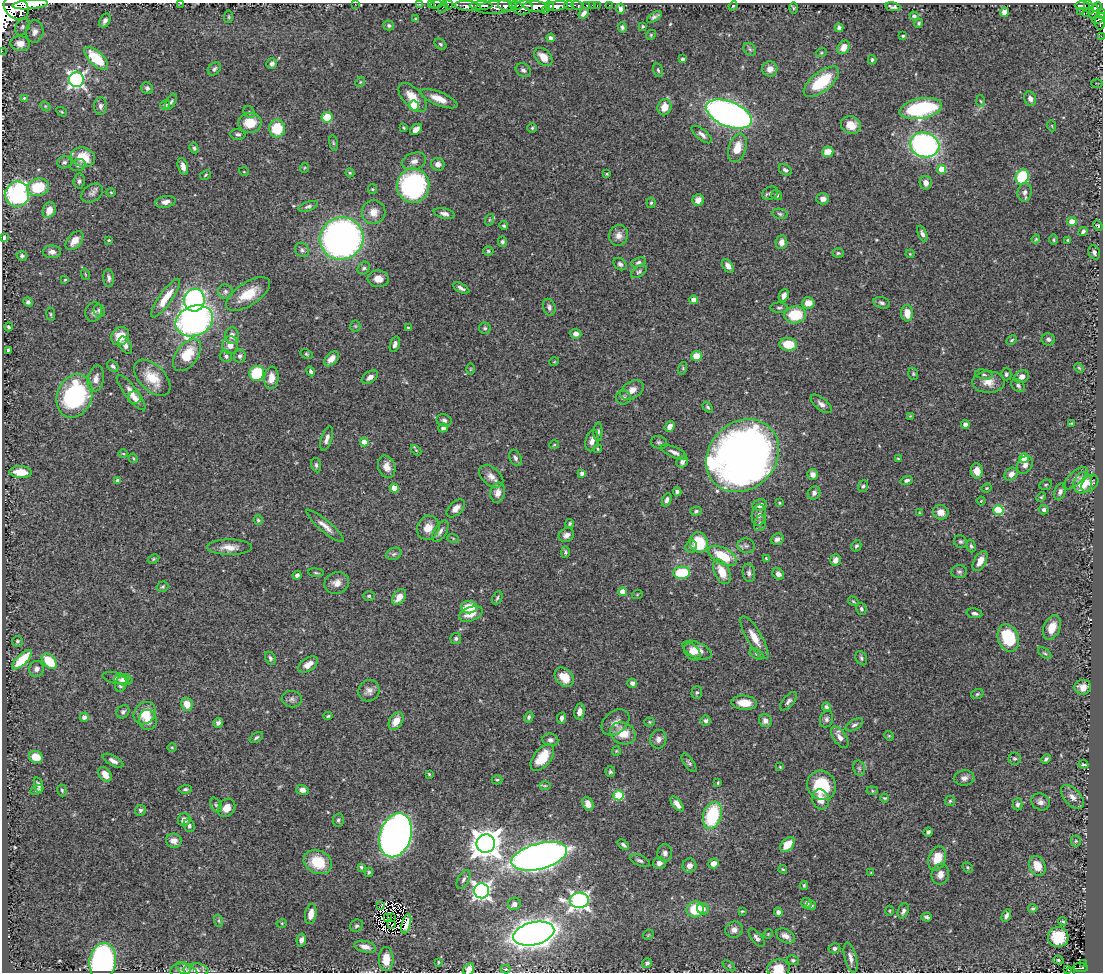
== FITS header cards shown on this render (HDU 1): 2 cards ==
NAXIS1  =                 1101
NAXIS2  =                  970

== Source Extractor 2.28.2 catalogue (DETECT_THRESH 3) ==
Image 1101 x 970 px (HDU 1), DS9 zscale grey, 1 PNG px = 1 image px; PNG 1105 x 974 px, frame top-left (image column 1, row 970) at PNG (2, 3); each listed source drawn as its Kron ellipse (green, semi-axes under 4 px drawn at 4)
Background 1.02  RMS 0.018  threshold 0.0534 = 3 sigma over >= 5 px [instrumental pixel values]
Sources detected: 513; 4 with non-positive FLUX_AUTO (blend fragments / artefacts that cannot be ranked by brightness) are neither listed nor drawn; of the other 509, the 500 brightest by FLUX_AUTO listed and drawn (9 fainter detections omitted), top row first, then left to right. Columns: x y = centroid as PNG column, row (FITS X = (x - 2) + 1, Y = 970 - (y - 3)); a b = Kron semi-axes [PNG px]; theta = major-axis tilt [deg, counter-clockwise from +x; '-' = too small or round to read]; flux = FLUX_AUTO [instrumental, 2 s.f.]
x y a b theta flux
180 3 3 2 - 13
30 4 18 4 5 2800
355 4 2 2 - 86
420 4 3 2 - 23
431 4 2 2 - 12
437 4 6 3 10 33
449 5 5 3 - 41
516 5 6 3 -5 370
569 5 5 3 - 240
578 5 6 3 -16 180
587 5 3 3 - 43
592 5 2 2 - 8.6
609 5 2 2 - 11
468 6 13 5 -5 1400
481 6 11 3 1 1300
505 6 7 5 -21 650
537 6 13 5 -4 2200
550 6 5 3 - 500
558 6 10 4 8 1300
597 6 3 2 - 23
733 6 5 3 - 1.1
1082 6 7 3 0 260
443 7 6 3 63 91
496 7 21 6 5 860
893 7 8 3 -10 3.2
1089 7 8 3 -71 260
1097 7 5 4 - 420
16 8 13 11 -43 3800
523 8 9 7 11 1200
793 8 5 3 - 1.2
621 9 5 4 - 5.3
545 11 4 2 - 210
1081 11 2 2 - 11
1004 12 5 4 - 8.7
1094 12 7 4 68 350
584 13 6 4 54 5.2
1087 13 3 2 - 37
1101 14 5 3 - 230
914 16 4 4 - 2.3
229 17 6 4 84 1.6
654 17 8 3 33 3
1099 18 7 4 35 260
416 19 4 3 - 1.5
105 20 7 5 62 4.9
919 23 4 4 - 2
1100 23 7 4 -84 310
389 25 5 5 - 2.4
643 26 3 3 - 1.3
22 27 9 6 62 3.7
622 27 5 4 - 2.4
839 28 4 4 - 3.2
35 32 11 8 85 6.9
651 35 5 4 - 1.4
903 36 3 3 - 1.4
1101 36 2 2 - 6.7
551 38 4 4 - 3.8
20 43 10 7 -6 9
440 44 6 4 -40 2
844 47 7 5 54 10
750 49 7 5 -45 2.3
2 51 2 2 - 9.9
821 53 5 3 - 1.3
543 57 10 7 -46 16
96 58 15 7 -43 45
683 59 4 3 - 3.8
872 60 4 3 - 2
272 64 5 5 - 4
214 69 7 5 46 2.9
770 69 7 7 - 8.7
523 70 8 6 -32 3.9
658 70 7 4 -78 2.2
76 80 7 7 - 330
360 82 5 4 - 1.5
821 82 21 9 39 57
1097 83 6 3 -2 1.4
147 88 6 5 - 2.5
24 98 3 3 - 1.3
413 98 18 9 -46 20
439 99 20 6 -22 16
1030 99 7 5 -71 6.9
981 101 6 4 -86 1.7
171 102 9 4 62 2.5
165 105 5 4 - 2.7
45 106 6 4 -45 1.7
100 106 9 6 86 4.1
414 106 5 5 - 51
664 107 8 7 - 15
921 109 21 10 11 130
62 112 6 3 -31 1.3
249 112 6 5 - 2.2
729 114 24 12 -22 580
327 117 5 5 - 26
250 123 11 10 - 26
851 125 10 8 -17 15
1052 126 5 3 - 1.1
277 128 9 8 - 39
403 128 3 2 - 1.2
532 128 5 4 - 1.8
416 129 7 5 41 6.5
238 134 7 5 -4 3.4
702 135 12 5 -39 5
333 143 8 4 -81 1.7
925 145 15 12 -16 290
194 148 5 4 - 2.5
737 148 15 8 72 18
828 152 5 5 - 16
83 157 12 9 -20 29
414 161 12 8 16 7.4
64 162 7 6 - 3
438 164 6 6 - 6.8
78 165 8 5 15 2.9
183 166 9 5 -74 5.9
304 168 5 3 - 1
942 169 4 4 - 26
785 170 7 5 -29 3.2
244 172 5 3 - 0.94
350 173 4 4 - 1.5
607 174 4 3 - 1.2
205 175 6 4 30 1.4
1022 177 8 6 61 81
79 181 7 5 82 3
926 183 7 6 - 8
413 185 17 16 - 210
38 187 11 8 12 42
372 189 5 4 - 1.4
111 192 5 3 - 1.2
1025 192 9 7 81 5.7
92 193 12 8 34 5.1
770 193 8 6 25 3.2
17 194 12 12 - 210
777 195 5 5 - 2.1
823 199 6 5 - 7
698 200 6 5 - 7.4
165 202 10 6 11 6.8
651 203 5 4 - 2
308 206 10 4 20 3.2
49 210 8 6 68 11
373 212 12 11 - 12
444 214 11 5 -13 5
780 214 8 5 -11 2.6
489 220 6 4 71 1.5
1072 222 5 4 - 16
1098 225 6 4 -47 2
504 226 4 4 - 1.8
1083 231 5 4 - 3.5
922 234 8 4 -66 3.7
618 235 10 9 - 7.8
4 237 3 3 - 3.2
341 238 22 21 - 580
1036 239 4 3 - 1.3
109 240 3 3 - 1.1
1054 240 5 4 - 1.8
1068 240 4 3 - 1.5
74 241 11 6 50 12
502 242 5 4 - 3
781 242 7 6 - 7.2
302 250 8 6 -47 3.2
488 251 5 4 - 1.9
52 252 9 6 0 5.7
1094 252 7 5 -69 3.9
838 253 5 4 - 1.8
910 254 4 4 - 1.3
22 256 5 4 - 2.3
638 262 8 4 22 2.6
620 264 7 5 -37 3
728 266 8 5 -53 6.5
364 268 7 5 48 2.9
639 272 9 5 32 2.6
85 274 6 3 -71 1.2
109 278 9 5 -85 3.7
378 279 10 8 -6 11
65 280 4 3 - 1.2
461 288 9 4 -27 3.9
225 291 7 7 - 3.4
248 294 25 11 33 27
784 295 6 4 67 6
166 298 23 6 55 20
194 300 11 10 - 360
693 300 4 4 - 12
28 302 5 4 - 2.5
808 303 6 5 - 11
882 303 8 5 -14 3.6
549 307 8 6 -73 3.7
779 308 8 5 1 2.9
99 310 6 6 - 2.8
94 312 10 8 70 4.5
907 313 8 6 -85 17
51 314 7 3 -82 1.4
795 315 11 8 8 46
194 321 19 15 22 380
355 326 5 5 - 1.4
9 327 4 3 - 2
408 328 4 3 - 1.6
485 328 6 5 - 2.3
576 334 5 5 - 5.2
232 335 8 7 - 7.2
120 336 9 8 - 18
1048 339 7 6 - 3.3
1012 340 5 3 - 1.6
395 344 8 4 73 4.1
788 344 9 6 -8 29
125 345 9 5 -61 4.6
230 345 9 7 79 11
8 350 3 3 - 1.8
306 354 6 4 -27 1.7
187 355 18 10 53 33
226 356 6 6 - 3.6
240 356 6 6 - 3.6
696 356 5 5 - 17
331 359 9 5 44 9.2
554 362 5 3 - 0.92
113 366 6 4 -43 2.9
683 368 6 4 73 1.6
1079 368 5 3 - 1.3
470 369 6 4 89 1.3
311 371 5 4 - 2.6
257 373 8 7 - 59
913 374 6 4 -71 1.7
984 374 9 4 -10 2.8
1006 374 6 5 - 2.5
370 377 9 5 33 6.2
1022 377 7 6 - 8.1
152 378 22 13 -45 26
271 378 11 7 84 14
96 379 13 8 79 8.8
988 382 16 11 -2 13
1018 386 7 5 -44 3.3
632 390 13 8 32 10
131 392 22 6 -52 17
74 396 22 17 68 150
134 398 6 6 - 4.8
623 398 7 7 - 3.7
821 404 13 6 -40 5.4
708 407 6 3 -52 2
910 416 4 4 - 0.97
444 420 8 6 -17 3.7
1071 423 4 3 - 1.3
965 424 4 4 - 5
670 427 6 4 50 9.2
443 428 5 4 - 4.2
598 432 9 4 87 3.2
327 438 12 5 73 6.3
592 441 11 6 75 7.8
364 442 4 4 - 14
659 442 8 6 -15 2.8
554 445 5 3 - 1
598 449 4 4 - 1.3
416 450 6 4 -45 1.3
674 452 14 5 -24 5.7
123 454 5 3 - 1.1
743 456 39 33 45 1000
133 458 5 3 - 1.2
515 458 8 5 -65 3.7
1024 458 4 4 - 42
898 459 4 3 - 1.3
682 462 6 5 - 5.1
316 465 7 4 -76 2.3
1025 465 9 7 57 5.8
387 467 11 8 -72 9.9
977 471 7 6 - 12
21 472 11 6 -4 18
582 473 4 4 - 3.6
1011 474 7 5 39 6.8
813 475 5 5 - 6.2
491 476 14 8 -39 8.6
1075 478 15 6 42 5.4
907 480 6 4 18 2.9
118 481 4 4 - 6.7
1083 483 11 9 69 32
1090 483 10 7 46 5.6
1046 485 6 5 - 1.7
863 486 6 5 - 2.2
394 488 4 4 - 20
986 488 5 3 - 1.2
677 492 5 3 - 2.5
1060 492 9 5 66 3.7
498 493 10 7 80 8.9
814 493 7 6 - 4.4
1041 497 5 4 - 1.5
667 500 7 4 67 3.9
981 501 4 3 - 1.1
779 503 3 2 - 1.2
760 505 7 5 12 6.8
456 508 11 6 44 7.1
998 510 5 5 - 80
1044 510 5 5 - 3.1
696 511 6 4 15 2
941 512 8 7 - 10
920 513 4 3 - 1.4
759 515 10 7 79 5
258 520 5 4 - 1.7
570 523 5 4 - 2.1
760 523 8 6 72 3.1
325 526 24 5 -40 9.7
428 528 12 11 - 13
440 531 12 6 58 5
566 535 8 6 27 5.8
453 538 6 4 -19 1.5
777 539 7 5 21 4.4
960 542 7 6 - 2.6
699 543 10 9 - 49
691 546 6 5 - 2.9
746 546 9 7 -11 3.6
856 546 6 4 61 2.4
971 546 6 4 -74 2.2
229 547 22 7 0 13
565 552 6 4 -90 2
394 554 8 6 22 3.2
723 556 15 8 -27 40
153 559 6 4 28 1.6
766 559 4 3 - 1.4
835 560 6 5 - 6.1
980 561 11 6 62 11
722 572 13 7 -65 20
959 572 7 6 - 2.9
316 573 8 3 -5 1.6
682 573 8 6 3 51
749 573 9 6 -83 3.8
778 574 6 5 - 4.8
297 575 4 4 - 4.1
337 583 12 10 23 9.1
163 587 6 5 - 1.8
623 592 4 4 - 20
637 595 5 3 - 1.3
369 596 6 5 - 2
399 597 9 5 51 14
497 598 7 5 63 2.4
853 601 6 3 -31 1.3
469 607 8 6 2 25
861 609 6 5 - 2.5
974 613 8 5 -10 2.9
471 614 12 7 21 15
1052 628 13 8 67 17
456 638 5 5 - 2.5
754 638 24 7 -59 17
1008 638 14 10 -69 62
17 641 5 5 - 2.3
697 650 15 7 -24 15
692 652 10 6 -49 9.4
1045 653 7 4 -36 1.9
757 654 7 5 -28 2.4
270 658 7 5 -63 2.7
861 658 7 5 -63 2.4
22 660 13 5 45 44
49 661 9 6 -47 45
308 665 11 6 33 10
36 669 8 7 - 5.5
564 677 11 8 -44 18
115 678 14 5 -12 3.8
123 680 9 6 -4 6.2
632 683 5 4 - 3.7
121 684 8 5 75 6.8
1083 687 8 7 - 9.1
369 691 11 10 - 7
697 692 6 5 - 2.4
977 694 6 5 - 2.1
292 699 10 8 -7 4.4
788 701 11 5 49 4.1
744 703 13 7 -5 17
187 704 6 5 - 15
826 707 4 3 - 2.7
580 711 8 5 79 6.2
123 712 7 6 - 3.3
145 713 12 10 46 20
328 716 4 4 - 1.6
84 717 4 4 - 5
529 717 5 4 - 2.3
561 718 6 4 82 3.6
826 719 8 6 70 3.3
148 720 10 9 - 11
396 721 10 6 57 14
706 721 5 5 - 3.1
765 721 7 6 - 6.5
615 722 15 11 41 9
649 722 5 4 - 1.4
218 723 5 4 - 4.4
854 725 10 5 30 3.5
623 733 13 10 -27 22
889 736 5 4 - 1.2
840 737 12 6 -56 7.5
256 738 7 4 33 2.4
658 739 9 8 - 6.5
550 740 8 6 -8 4.3
172 747 4 4 - 1.3
616 751 5 4 - 1.2
36 757 7 6 - 19
542 757 15 8 52 29
1015 758 6 6 - 2.5
1046 759 5 3 - 2.6
113 761 11 5 -28 5.3
689 763 11 5 -55 2.7
1083 764 5 2 - 1.6
780 767 4 4 - 1.3
859 768 7 5 -78 2.6
610 772 5 5 - 2.3
105 774 8 5 -54 9.4
429 774 3 3 - 1.1
964 778 10 8 4 6.2
497 780 5 4 - 1.7
718 783 3 3 - 1.3
39 785 8 4 -75 3.9
821 785 15 14 - 57
545 786 5 3 - 1.2
185 789 6 4 3 2.5
37 790 7 4 24 2.1
62 790 6 4 -73 1.9
302 790 6 5 - 6.1
872 791 6 4 -7 1.5
618 795 5 5 - 79
1072 797 14 8 -47 8.3
884 798 4 3 - 1.4
821 799 10 8 -72 12
950 801 5 5 - 1.6
1040 802 9 8 - 5.7
588 804 7 5 -64 6.7
677 804 9 4 -51 6.8
1018 804 6 5 - 3.2
216 805 8 5 -60 2.7
227 808 10 8 51 12
140 810 6 5 - 2.6
712 815 14 9 73 80
184 820 6 6 - 7.8
338 820 7 5 78 2.5
189 825 7 5 -69 3.3
928 832 5 4 - 2.8
396 835 23 15 73 880
174 841 8 7 - 8
1076 841 5 5 - 1.6
486 844 9 9 - 1900
623 845 6 4 -40 2.7
787 845 8 5 48 25
665 853 8 7 - 4.7
539 856 28 13 15 960
937 858 12 8 71 24
640 860 10 5 -23 3.3
318 862 14 11 -25 38
659 863 6 5 - 5.8
714 863 5 5 - 11
689 866 7 7 - 6
1037 866 10 8 -67 18
361 867 4 3 - 2.1
968 867 5 4 - 1.6
783 869 4 3 - 1.2
369 872 4 3 - 1.9
871 873 3 2 - 0.94
940 874 10 8 75 8.8
463 879 10 5 62 4
804 885 4 3 - 1.5
481 891 7 7 - 440
579 900 9 8 - 480
807 903 5 5 - 3.9
514 904 7 6 - 4.8
811 905 5 5 - 1.8
381 906 3 2 - 1.2
1033 908 4 4 - 1.7
695 909 8 8 - 37
703 909 6 5 - 5
742 911 4 4 - 1.2
890 911 5 3 - 1.1
903 911 8 5 69 3.7
778 912 4 4 - 3.8
311 914 10 5 79 11
1006 916 6 4 63 4
391 917 2 2 - 1.2
927 917 5 3 - 2.4
387 918 3 2 - 1.4
219 921 6 4 -71 1.9
1063 921 4 3 - 1.5
282 923 5 3 - 1.1
406 924 10 4 75 2.2
392 925 3 2 - 2
356 926 7 6 - 2.5
734 930 9 8 - 6.2
534 934 21 11 14 1500
768 934 5 3 - 1
648 935 6 4 45 1.3
786 936 10 6 -30 7
1058 937 10 10 - 40
757 938 11 5 -51 4.2
301 940 6 4 80 4.9
365 947 11 5 -12 7.7
834 948 6 5 - 3.2
851 958 16 6 -76 6.7
386 959 12 7 -89 15
793 960 6 4 -16 2.3
1058 960 5 4 - 1.8
103 961 18 13 82 310
438 962 3 2 - 0.93
647 963 5 5 - 3.4
1083 963 3 2 - 22
729 966 7 4 -38 1.6
1081 967 7 4 -5 130
469 969 7 5 59 6.8
506 969 5 4 - 1.3
778 969 11 9 12 18
180 970 10 6 8 3.3
187 970 12 5 -29 3.6
196 970 12 6 -2 5.2
1068 970 3 3 - 23
1070 972 3 3 - 26
At the frame edge (FLAGS 8, measured only in part): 16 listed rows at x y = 180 3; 30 4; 355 4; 420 4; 431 4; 437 4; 449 5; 443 7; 16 8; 1101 14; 1101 36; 2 51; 4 237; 469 969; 778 969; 1070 972
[9 fainter detections neither listed nor drawn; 4 non-positive-flux detections neither listed nor drawn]